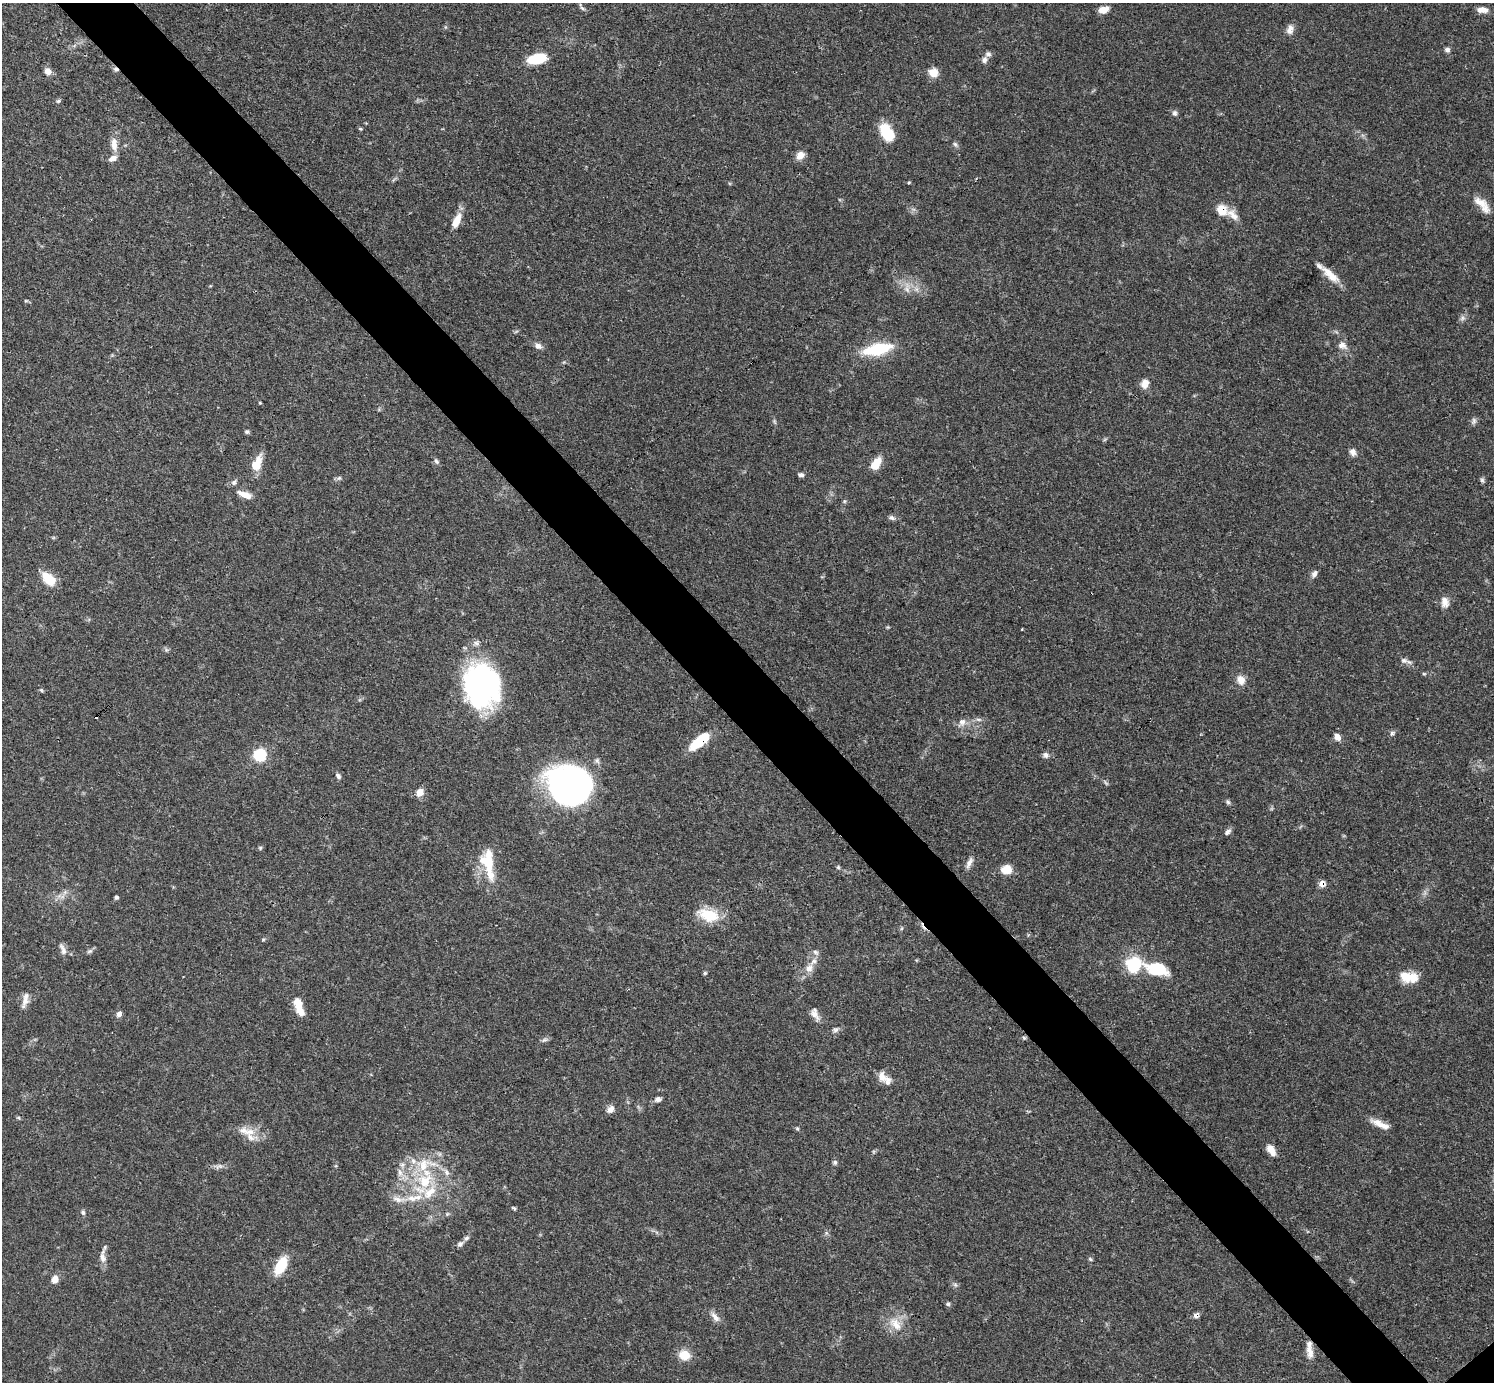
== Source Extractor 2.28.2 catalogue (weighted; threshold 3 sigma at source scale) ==
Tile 11 of 4 x 4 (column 3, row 3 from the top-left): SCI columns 2988-4479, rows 1534-2913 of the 5972 x 5970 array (HDU 1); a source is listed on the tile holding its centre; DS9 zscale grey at full resolution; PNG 1496 x 1384 px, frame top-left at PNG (2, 3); no overlay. Shown black and unused: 5% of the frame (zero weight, under 3 of 4 exposures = <1% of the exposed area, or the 3 px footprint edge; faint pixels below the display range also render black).
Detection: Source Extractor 2.28.2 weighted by HDU 2 'WHT'; one run over the whole footprint, this tile lists its part. Background 0.0571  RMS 0.0031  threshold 0.0141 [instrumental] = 3 sigma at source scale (4.5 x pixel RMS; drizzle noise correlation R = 1.50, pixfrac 1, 0.05/0.05 arcsec/px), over >= 5 px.
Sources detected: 130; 1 too faint to see at this stretch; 4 cosmic-ray / hot-pixel residue — not listed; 13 inside a brighter listed object's ellipse — not listed separately; the other 112 listed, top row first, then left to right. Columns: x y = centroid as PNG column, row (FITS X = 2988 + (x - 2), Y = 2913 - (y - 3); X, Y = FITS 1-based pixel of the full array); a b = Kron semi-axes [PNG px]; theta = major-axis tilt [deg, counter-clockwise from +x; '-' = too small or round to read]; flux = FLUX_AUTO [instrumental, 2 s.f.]
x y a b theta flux
582 7 14 4 -54 0.83
1103 10 11 7 15 2.8
1482 10 13 7 -2 2.4
1290 29 13 8 78 2
1447 50 7 6 - 0.95
537 59 18 9 13 11
984 60 9 7 77 1.1
48 71 7 6 - 2.3
933 72 10 9 - 3.5
58 101 5 5 - 0.51
1174 113 8 6 -90 0.84
360 129 5 4 - 0.36
887 132 17 10 -59 11
114 144 18 8 -86 3.1
955 144 7 6 - 0.7
800 155 9 8 - 3
909 182 4 3 - 0.31
1482 204 25 10 -48 4.1
1222 210 13 11 -59 4.5
456 221 19 8 65 4.1
1330 274 29 9 -43 4.6
907 289 8 6 -46 1.3
26 301 6 4 -18 0.38
1462 318 8 6 47 0.9
1342 345 12 9 -22 2
538 346 10 7 -25 1.5
877 349 34 12 12 14
1145 384 10 8 80 2.9
260 403 3 2 - 0.33
1474 421 9 5 90 0.86
247 432 6 5 - 0.56
1353 452 10 8 -59 1.3
436 461 8 6 -59 0.78
257 463 21 10 67 5
876 463 16 9 58 4.4
801 475 8 5 -8 0.82
339 478 7 4 44 0.59
1482 480 6 6 - 0.63
234 482 8 5 63 0.74
244 494 19 7 -20 3.1
892 518 9 6 -28 0.87
1314 574 10 6 65 1.2
48 579 18 11 -45 6.1
1445 602 14 11 -84 2.4
1022 629 3 2 - 0.24
1404 660 9 7 -1 1.2
1424 674 6 4 0 0.36
1241 680 13 10 -73 2.5
481 686 39 32 -82 80
978 719 9 4 -1 0.81
962 722 12 9 46 2
1392 733 7 6 - 0.68
1337 737 9 7 -61 1.7
700 741 23 8 40 12
260 755 7 6 - 26
1046 755 8 7 - 1
338 776 7 5 -51 0.87
568 786 38 30 -34 140
420 792 7 6 - 3.7
1228 802 6 6 - 0.62
1228 832 9 6 42 0.99
260 848 5 5 - 0.44
488 860 29 17 -87 9.9
969 863 15 6 63 1.7
838 867 6 3 -73 0.43
1006 869 11 9 6 4.4
1322 884 6 6 - 2.3
116 897 4 4 - 0.62
709 915 24 14 -17 9.8
63 949 17 6 -67 1.5
89 951 8 5 19 0.69
816 952 9 5 -37 0.84
1134 965 19 17 53 12
809 968 12 10 53 2.5
1157 969 32 16 -15 12
705 973 5 4 - 0.45
1412 977 21 12 15 4.9
25 1000 22 7 76 2.1
298 1004 17 10 -71 3.9
119 1014 6 5 - 1.6
815 1014 17 8 -67 2.1
835 1029 8 7 - 0.92
1024 1038 5 5 - 0.45
544 1040 9 4 21 0.78
882 1076 14 10 -65 2.8
658 1099 8 6 15 1.1
610 1109 11 8 47 1.7
18 1117 6 4 -19 0.4
1380 1124 27 7 -25 3.4
797 1129 6 4 -1 0.41
250 1132 18 9 4 4.1
1271 1150 14 8 -57 2.9
413 1161 8 6 -48 1.3
835 1162 6 6 - 0.68
219 1166 12 4 17 1
400 1172 10 6 -70 1.6
447 1172 11 5 -64 1.2
425 1181 23 16 62 12
397 1199 15 7 -25 2.2
514 1208 7 4 -28 0.44
83 1212 7 5 -73 0.61
460 1244 9 7 42 1
102 1258 15 8 -82 2.1
1090 1259 6 4 -46 0.46
281 1266 18 9 62 9.5
55 1279 9 7 52 2.3
955 1285 6 5 - 0.61
948 1304 5 5 - 0.6
715 1317 14 7 -52 1.9
895 1324 22 13 -47 5.3
1309 1350 19 8 -76 2.9
684 1355 13 11 -14 4.5
Overlapping masked pixels (flux is a lower limit): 3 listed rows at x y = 1222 210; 700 741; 1322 884